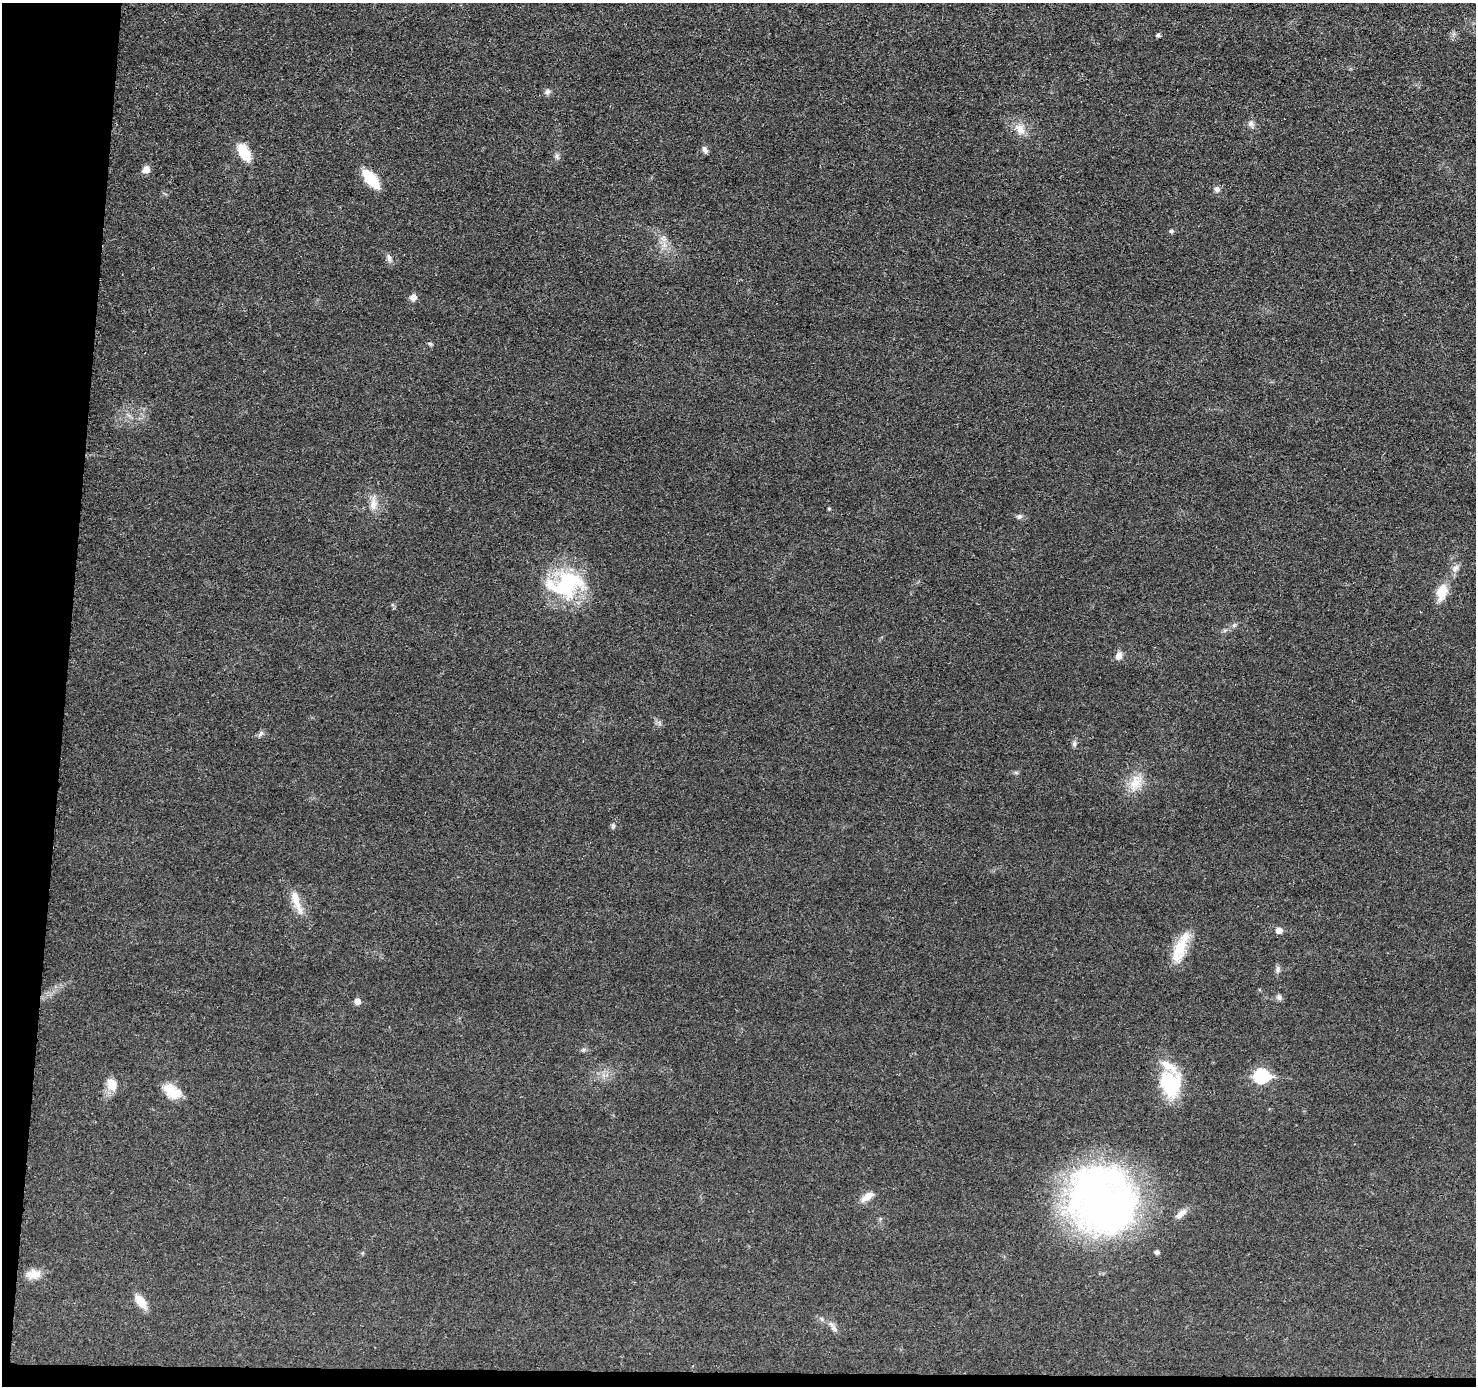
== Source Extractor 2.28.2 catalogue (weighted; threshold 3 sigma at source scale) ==
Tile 7 of 3 x 3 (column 1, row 3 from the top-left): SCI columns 5-1478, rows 205-1588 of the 4431 x 4457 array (HDU 1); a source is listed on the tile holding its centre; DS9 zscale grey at full resolution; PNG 1478 x 1388 px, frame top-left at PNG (2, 3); no overlay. Shown black and unused: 5% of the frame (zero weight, under 3 of 5 exposures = <1% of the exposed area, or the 3 px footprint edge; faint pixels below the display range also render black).
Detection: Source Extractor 2.28.2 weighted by HDU 2 'WHT'; one run over the whole footprint, this tile lists its part. Background 0.0184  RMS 0.005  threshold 0.0224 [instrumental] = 3 sigma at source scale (4.5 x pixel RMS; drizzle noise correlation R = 1.50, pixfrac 1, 0.05/0.05 arcsec/px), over >= 5 px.
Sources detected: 47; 2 inside a brighter listed object's ellipse — not listed separately; the other 45 listed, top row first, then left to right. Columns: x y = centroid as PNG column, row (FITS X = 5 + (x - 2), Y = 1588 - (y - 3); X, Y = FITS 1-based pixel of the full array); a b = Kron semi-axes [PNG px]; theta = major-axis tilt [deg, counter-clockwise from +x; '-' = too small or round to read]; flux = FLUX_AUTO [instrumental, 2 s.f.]
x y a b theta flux
1158 35 4 4 - 1.3
547 92 8 7 - 1.5
1251 123 8 7 - 1.8
1020 129 17 11 -56 5.8
705 150 9 6 -70 1.7
244 153 21 11 -59 11
557 156 7 4 89 1.1
146 169 9 8 - 2.9
371 179 18 8 -50 20
1217 189 8 7 - 1.7
1171 231 5 5 - 1.1
663 238 8 6 -36 2.1
389 258 10 6 -75 1.7
413 297 8 7 - 2.6
430 344 6 4 -19 0.67
373 504 21 9 86 5.1
829 509 4 3 - 0.62
1019 517 8 6 42 1.3
1455 568 12 7 46 2.5
566 585 47 30 12 47
1442 592 19 12 75 9.1
1234 625 7 4 18 0.93
1119 656 10 8 58 2.9
261 734 9 5 45 1.4
1074 744 8 6 89 1.3
1016 773 7 4 -19 0.73
1135 782 23 17 64 9.9
613 826 7 5 -82 1
296 901 38 8 -71 8.2
1279 930 6 5 - 3.8
1180 947 33 15 66 14
1278 969 9 7 84 1.6
1279 997 9 7 -74 1.5
357 1001 6 5 - 3.6
1262 1076 8 7 - 61
112 1084 17 12 -66 6.2
1170 1084 33 27 -69 27
175 1094 21 12 6 8.3
867 1197 18 8 34 4.6
1101 1200 75 64 -55 230
1181 1214 18 7 40 3.5
1157 1252 4 4 - 1.6
33 1274 18 12 1 5.3
141 1302 16 9 -53 7.5
834 1329 11 6 -53 1.9